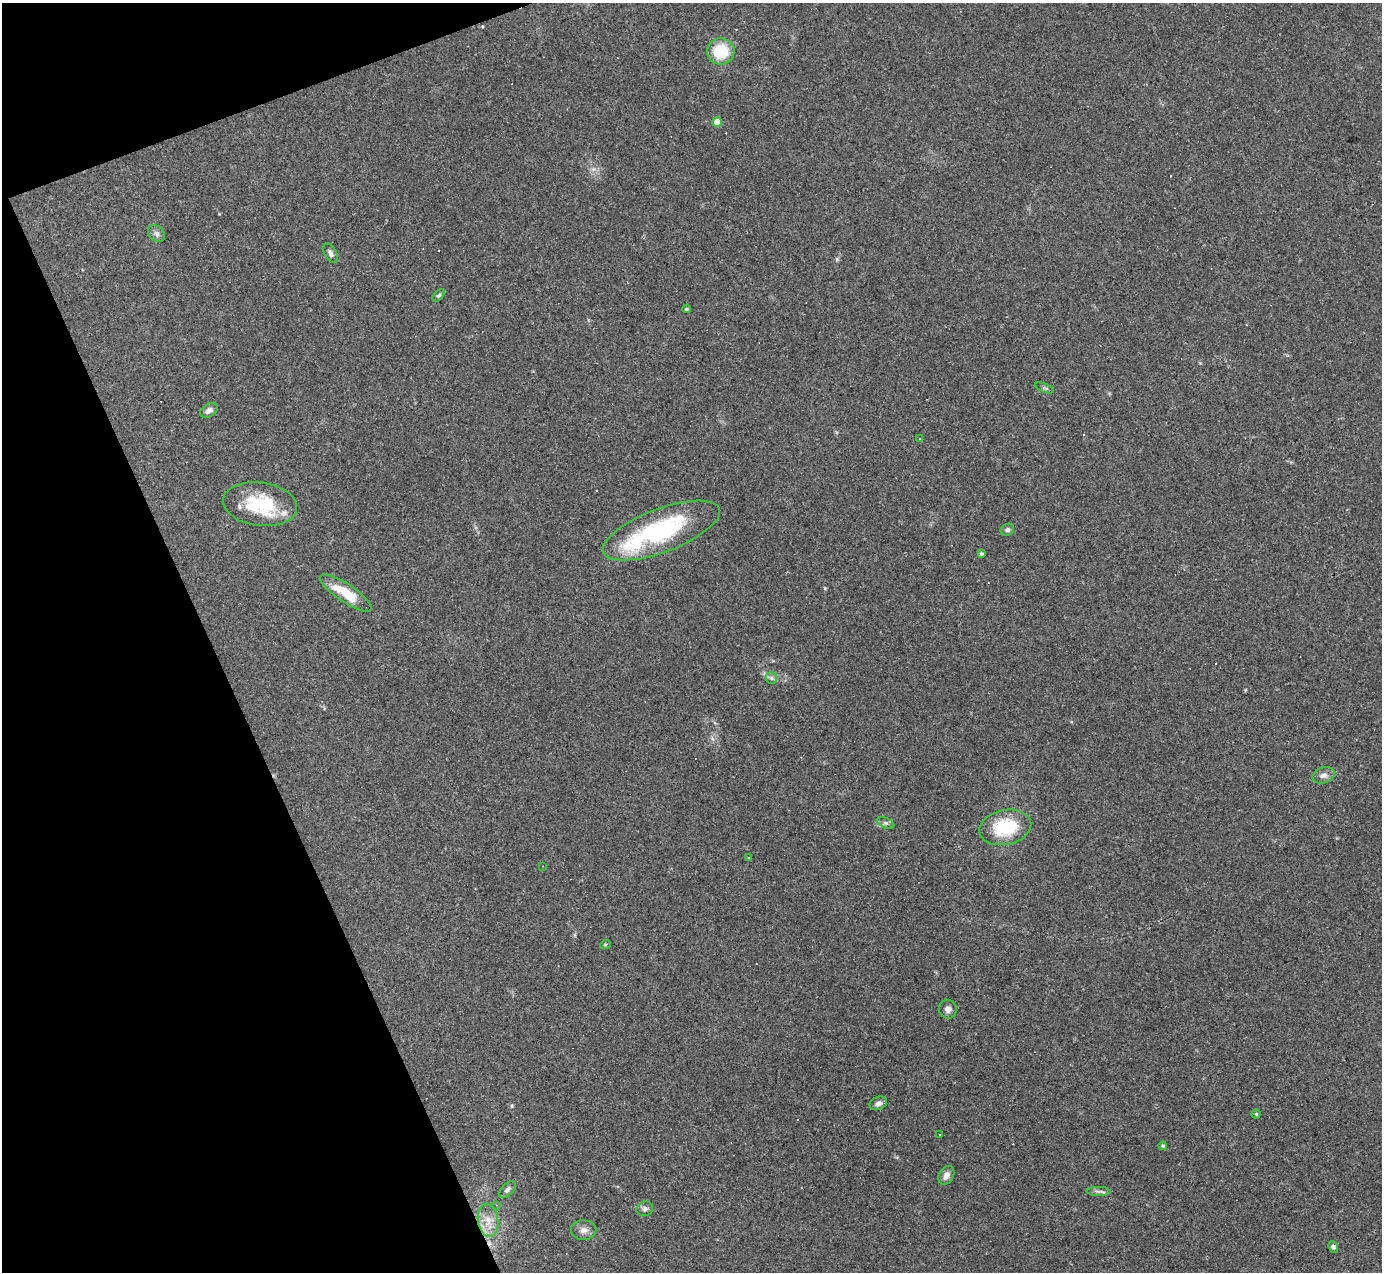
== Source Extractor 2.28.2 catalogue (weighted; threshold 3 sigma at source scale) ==
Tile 5 of 4 x 4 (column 1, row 2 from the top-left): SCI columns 1-1380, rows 2819-4088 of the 5521 x 5507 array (HDU 1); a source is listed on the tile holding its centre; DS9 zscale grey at full resolution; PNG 1384 x 1274 px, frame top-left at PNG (2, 3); each listed source drawn as its Kron ellipse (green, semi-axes under 4 px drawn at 4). Shown black and unused: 18% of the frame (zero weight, under 3 of 4 exposures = <1% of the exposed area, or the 3 px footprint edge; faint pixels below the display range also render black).
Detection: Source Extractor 2.28.2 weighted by HDU 2 'WHT'; one run over the whole footprint, this tile lists its part. Background 0.0844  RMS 0.0057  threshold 0.0257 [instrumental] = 3 sigma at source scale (4.5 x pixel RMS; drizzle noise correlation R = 1.50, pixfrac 1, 0.05/0.05 arcsec/px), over >= 5 px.
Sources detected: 47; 12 cosmic-ray / hot-pixel residue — neither listed nor drawn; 1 inside a brighter listed object's ellipse — not listed separately; the other 34 listed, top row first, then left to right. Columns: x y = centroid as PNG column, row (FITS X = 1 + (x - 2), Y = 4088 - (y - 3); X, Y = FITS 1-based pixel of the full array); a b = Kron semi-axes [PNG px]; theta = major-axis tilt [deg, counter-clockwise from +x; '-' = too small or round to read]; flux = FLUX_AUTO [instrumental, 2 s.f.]
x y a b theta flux
721 51 13 13 - 21
717 122 5 5 - 9.8
157 234 9 7 -45 2.1
331 253 10 6 -61 2.1
438 295 7 4 43 1
687 309 4 3 - 0.84
1044 388 10 4 -22 1
209 410 10 6 31 2.3
920 438 3 2 - 0.41
260 504 37 21 -7 33
1007 530 7 6 - 1.6
661 531 62 21 21 72
982 554 4 3 - 1.1
346 593 30 9 -34 19
771 678 6 5 - 1.2
1324 775 11 7 19 2.8
886 823 9 5 -26 1.4
1005 827 26 17 12 30
748 858 4 2 - 0.36
542 866 2 2 - 0.31
605 945 5 3 - 0.56
948 1009 9 9 - 2.7
878 1103 9 6 21 2.3
1256 1114 4 4 - 0.82
940 1134 3 3 - 1.5
1163 1146 4 4 - 0.79
946 1175 10 7 59 3.2
507 1189 10 5 45 2
1099 1191 12 4 -1 1.6
497 1205 4 4 - 0.57
645 1209 8 7 - 1.8
488 1220 16 10 -83 7.6
584 1230 13 10 0 3.5
1333 1247 6 4 -67 1.8
Overlapping masked pixels (flux is a lower limit): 1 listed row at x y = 1333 1247
Unlisted compact peaks at least as high as the median listed source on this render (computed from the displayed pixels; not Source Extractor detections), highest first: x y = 837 259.